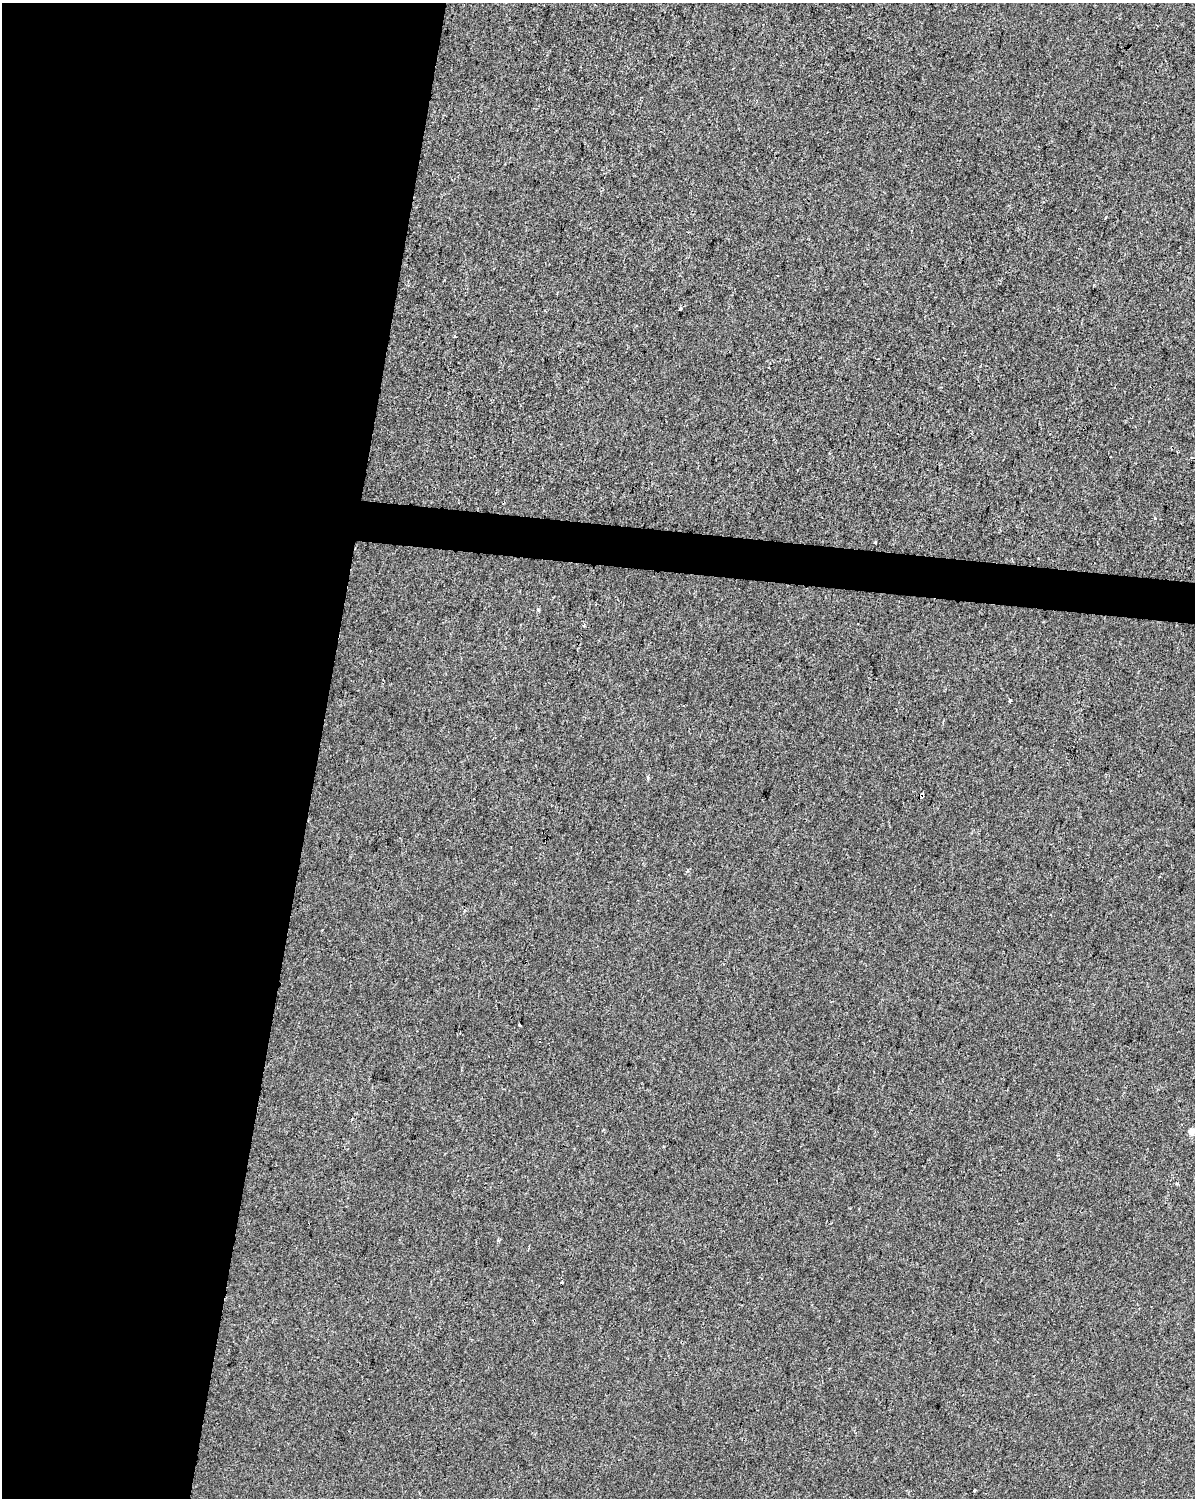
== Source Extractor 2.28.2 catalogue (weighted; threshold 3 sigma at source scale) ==
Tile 5 of 4 x 3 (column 1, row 2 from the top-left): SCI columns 1-1193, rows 1721-3216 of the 4778 x 4994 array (HDU 1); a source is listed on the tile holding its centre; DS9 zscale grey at full resolution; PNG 1197 x 1500 px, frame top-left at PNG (2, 3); no overlay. Shown black and unused: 28% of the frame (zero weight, under 2 of 3 exposures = <1% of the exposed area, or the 3 px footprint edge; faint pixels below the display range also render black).
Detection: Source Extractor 2.28.2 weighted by HDU 2 'WHT'; one run over the whole footprint, this tile lists its part. Background -1.15e-04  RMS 0.0042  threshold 0.0191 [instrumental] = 3 sigma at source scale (4.5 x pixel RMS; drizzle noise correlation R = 1.50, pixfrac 1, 0.0396/0.0396 arcsec/px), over >= 5 px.
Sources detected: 13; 1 cosmic-ray / hot-pixel residue — not listed; the other 12 listed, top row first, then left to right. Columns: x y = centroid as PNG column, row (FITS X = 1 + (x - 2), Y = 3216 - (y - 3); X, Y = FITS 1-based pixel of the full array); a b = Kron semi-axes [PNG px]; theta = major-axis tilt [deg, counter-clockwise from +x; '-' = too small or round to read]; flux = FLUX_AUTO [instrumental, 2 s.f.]
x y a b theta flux
680 308 3 3 - 1.8
1155 518 4 3 - 0.48
875 542 3 3 - 0.64
538 610 5 4 - 0.65
584 626 4 3 - 0.42
1010 700 3 3 - 1.9
922 796 3 3 - 12
687 871 5 4 - 0.6
519 1024 3 2 - 0.34
1191 1132 5 4 - 4.8
1177 1184 4 3 - 0.55
974 1490 3 3 - 0.78
Overlapping masked pixels (flux is a lower limit): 1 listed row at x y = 922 796